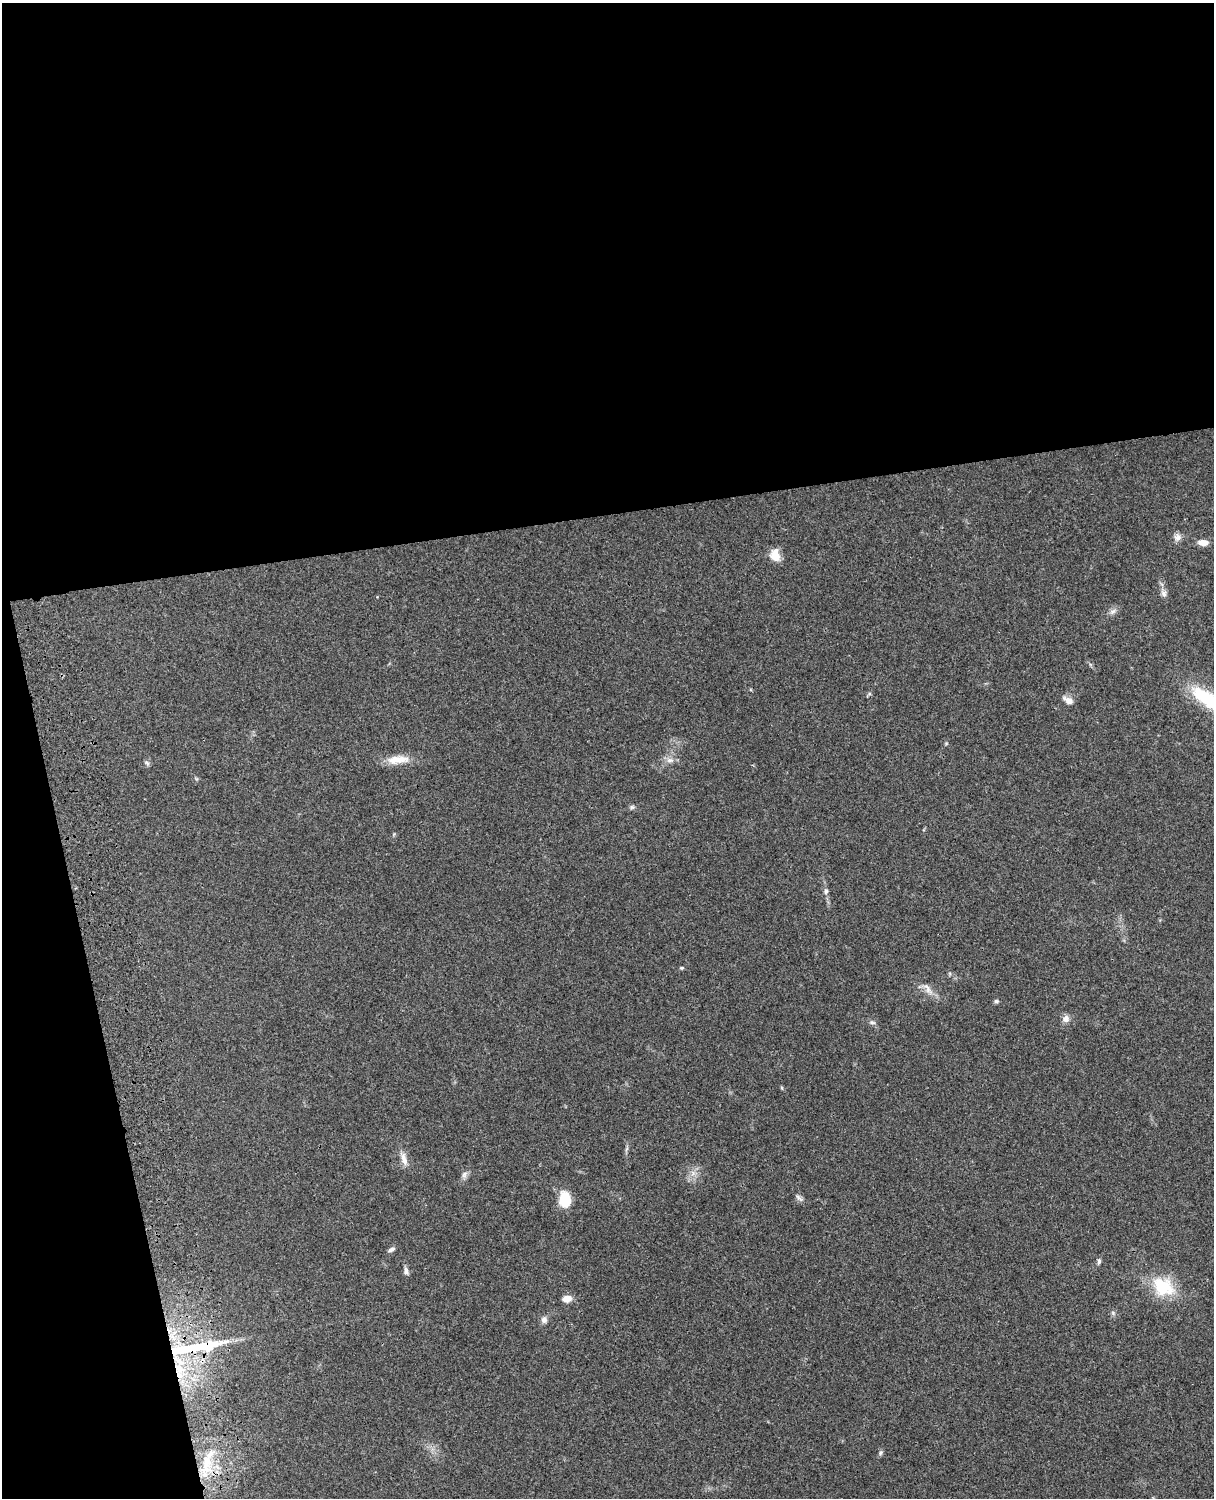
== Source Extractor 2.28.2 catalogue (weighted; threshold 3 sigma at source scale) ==
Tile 1 of 4 x 3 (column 1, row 1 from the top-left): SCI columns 122-1333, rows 3268-4763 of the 5088 x 4926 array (HDU 1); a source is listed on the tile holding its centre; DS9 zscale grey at full resolution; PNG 1216 x 1500 px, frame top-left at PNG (2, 3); no overlay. Shown black and unused: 39% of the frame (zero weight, under 3 of 4 exposures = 6% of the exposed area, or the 3 px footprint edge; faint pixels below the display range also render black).
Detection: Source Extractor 2.28.2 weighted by HDU 2 'WHT'; one run over the whole footprint, this tile lists its part. Background 0.0962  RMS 0.0062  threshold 0.0281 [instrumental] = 3 sigma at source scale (4.5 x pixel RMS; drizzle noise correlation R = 1.50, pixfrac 1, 0.05/0.05 arcsec/px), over >= 5 px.
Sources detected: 34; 1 inside a brighter object's white glare — not listed; the other 33 listed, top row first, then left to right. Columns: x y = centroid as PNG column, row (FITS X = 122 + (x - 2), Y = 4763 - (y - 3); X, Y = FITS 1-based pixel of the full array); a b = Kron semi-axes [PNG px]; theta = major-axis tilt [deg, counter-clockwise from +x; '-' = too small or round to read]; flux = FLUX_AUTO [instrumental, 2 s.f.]
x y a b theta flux
1177 537 11 9 56 3
1203 543 11 6 -2 5.2
775 555 13 10 -74 8.6
1164 593 10 8 -89 2.5
1113 611 10 6 30 2.3
1068 700 14 7 -28 3.9
1209 700 55 17 -32 39
398 760 32 10 4 11
670 760 11 7 -6 3.2
147 763 7 4 -45 1.1
632 807 7 6 - 1.3
826 891 8 5 89 1.8
681 968 6 4 1 0.78
928 989 20 7 -54 5
996 1001 6 5 - 1.3
1066 1019 9 8 - 3.4
872 1022 9 5 -13 1.5
404 1159 20 7 -73 5
693 1173 8 5 57 2.3
464 1174 10 7 60 2.3
799 1198 12 5 -32 1.9
565 1200 14 10 -85 20
391 1249 9 5 23 1.7
1099 1261 8 5 89 1.4
406 1271 10 7 -83 2.1
1163 1287 26 20 -31 28
567 1299 9 7 6 5.4
1113 1313 6 4 -47 1.1
544 1320 9 8 - 2.6
184 1349 85 17 11 64
179 1368 18 13 -34 17
881 1453 8 5 70 1.2
206 1466 39 15 78 25
Overlapping masked pixels (flux is a lower limit): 2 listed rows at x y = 184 1349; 179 1368
Isophote crosses this tile's border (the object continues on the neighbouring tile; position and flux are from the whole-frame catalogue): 1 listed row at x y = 1209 700